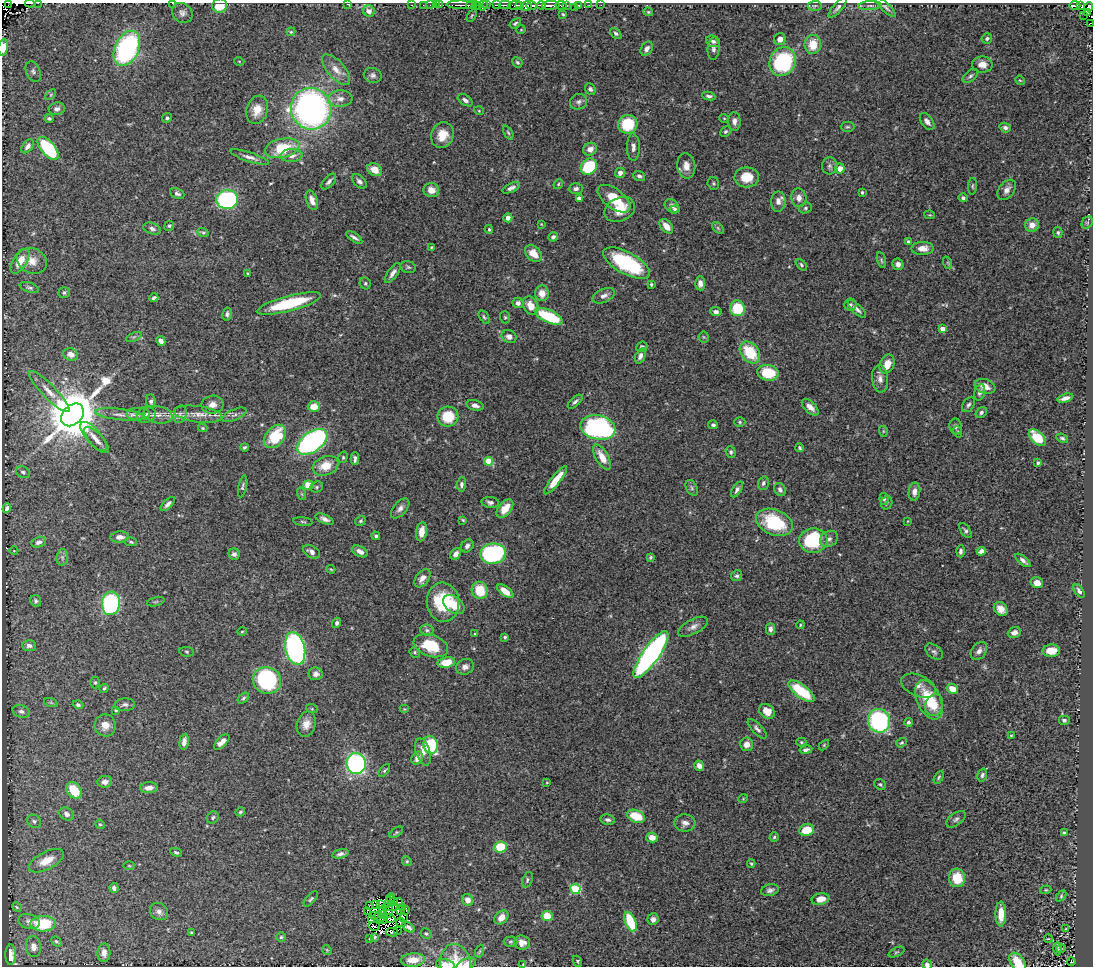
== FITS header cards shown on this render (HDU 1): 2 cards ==
NAXIS1  =                 1091
NAXIS2  =                  964

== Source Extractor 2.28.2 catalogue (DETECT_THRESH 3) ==
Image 1091 x 964 px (HDU 1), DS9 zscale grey, 1 PNG px = 1 image px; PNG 1095 x 968 px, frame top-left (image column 1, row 964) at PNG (2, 3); each listed source drawn as its Kron ellipse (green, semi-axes under 4 px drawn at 4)
Background 0.595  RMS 0.035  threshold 0.105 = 3 sigma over >= 5 px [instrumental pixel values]
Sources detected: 451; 8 with non-positive FLUX_AUTO (blend fragments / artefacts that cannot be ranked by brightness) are neither listed nor drawn; the other 443 listed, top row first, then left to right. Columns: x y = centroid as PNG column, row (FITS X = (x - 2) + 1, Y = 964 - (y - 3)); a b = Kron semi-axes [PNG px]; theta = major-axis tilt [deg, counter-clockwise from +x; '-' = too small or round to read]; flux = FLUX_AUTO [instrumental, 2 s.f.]
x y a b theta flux
30 3 5 2 - 150
38 3 2 2 - 22
172 3 3 2 - 18
347 4 3 2 - 37
8 5 3 2 - 140
412 5 3 2 - 17
423 5 2 2 - 6
430 5 2 2 - 9
436 5 2 2 - 2.4
440 5 2 2 - 4.9
460 5 14 2 -1 140
472 5 6 3 11 150
477 5 5 2 - 120
483 5 5 3 - 17
486 5 3 2 - 6
496 5 4 2 - 110
505 5 6 2 0 49
515 5 7 3 7 51
520 5 3 2 - 110
531 5 5 3 - 260
541 5 4 3 - 280
551 5 8 3 3 510
561 5 5 3 - 79
567 5 3 3 - 25
579 5 3 3 - 9.6
589 5 3 2 - 4.3
601 5 2 2 - 3.7
1080 5 4 3 - 32
220 6 7 7 - 51
526 6 5 4 - 540
815 6 7 5 4 4.2
870 6 12 4 3 5.4
1075 6 6 3 -1 81
574 7 2 2 - 6.3
886 7 12 4 -44 6.1
1089 7 4 4 - 160
838 8 13 4 48 6.6
369 11 6 5 - 15
648 12 5 3 - 2.7
182 13 11 9 -43 11
1088 13 2 2 - 15
563 14 4 3 - 2.9
472 15 7 4 59 2.7
1084 15 2 2 - 6.5
515 23 6 3 37 4.2
1091 23 3 2 - 4.7
521 30 5 3 - 1.9
291 32 4 4 - 3
616 33 6 4 -42 4.9
987 38 5 5 - 5.2
780 39 6 6 - 16
713 41 7 5 -23 6.4
813 44 9 8 - 49
3 48 8 4 81 29
127 48 18 12 65 390
647 49 8 5 59 11
714 49 11 6 86 8.3
239 61 5 3 - 1.9
783 61 15 12 61 270
517 62 5 4 - 3.9
982 64 10 8 -2 20
336 70 19 8 -49 24
33 72 11 7 -67 8.2
373 75 9 7 -13 8.2
970 76 9 5 40 6.1
1020 80 5 4 - 2.6
590 89 6 5 - 6.5
51 95 6 4 45 3
709 96 6 4 -8 5.9
340 99 12 8 4 17
465 100 8 5 -33 8.1
578 102 9 7 23 8.5
57 109 8 6 8 9
311 109 21 20 - 900
257 110 14 10 72 33
479 111 5 3 - 2.1
49 118 4 4 - 4.9
167 118 5 4 - 5.2
724 118 5 3 - 1.9
734 121 9 6 -88 11
927 121 9 5 -53 11
628 124 9 9 - 100
847 127 7 5 0 3.9
1005 128 5 4 - 7.1
725 131 6 4 43 4.3
508 132 7 4 -62 3.5
442 135 13 11 65 39
28 146 8 5 52 9.1
633 147 13 6 -88 12
48 148 14 7 -50 200
282 148 17 9 12 98
590 149 7 6 - 16
291 156 11 6 3 14
250 157 20 4 -18 13
686 166 12 9 -83 22
829 166 8 7 - 6.9
589 167 9 7 43 130
840 168 5 5 - 18
375 170 8 6 -29 28
620 173 5 5 - 11
639 176 6 4 -20 6
747 177 12 10 1 48
359 181 9 5 -44 7.4
329 182 9 5 48 6.9
713 183 6 5 - 4
558 184 5 4 - 3.1
972 186 8 4 86 3.9
511 188 9 4 26 8.6
576 189 7 5 3 8.3
431 190 8 7 - 23
1007 190 11 7 52 14
862 192 4 3 - 3.7
177 193 7 5 -23 6.4
579 198 4 4 - 13
799 198 9 7 -86 14
963 198 5 4 - 5.4
227 199 11 9 1 310
614 199 19 9 -37 62
312 200 10 5 -71 14
778 202 10 7 87 15
672 206 8 6 -38 10
805 208 7 5 17 4.6
620 209 16 11 25 43
675 210 4 4 - 5.1
930 215 5 4 - 2.5
508 218 4 4 - 12
1087 222 6 5 - 4
541 224 3 2 - 1.7
1032 225 7 6 - 20
169 226 5 4 - 3.5
666 226 8 5 -48 27
718 228 7 4 -46 4
152 229 9 5 -20 8.3
489 229 4 3 - 2.8
203 232 5 3 - 3.9
1058 232 5 4 - 4.2
354 237 9 3 -34 7.4
553 237 5 4 - 6.7
908 242 4 4 - 4.3
431 247 3 3 - 2.3
923 248 11 6 0 21
533 253 10 7 -45 27
881 260 8 4 -77 3.8
20 261 14 7 58 31
32 261 15 12 -26 27
626 263 26 11 -28 220
948 263 6 4 -72 2.8
898 264 6 5 - 8.3
801 265 7 4 -47 4.3
408 267 8 5 -16 4.6
247 273 4 3 - 2
393 273 11 5 54 11
365 283 6 5 - 4.6
700 283 7 5 -86 11
651 284 3 3 - 3.5
29 288 10 4 -18 5.2
64 293 6 5 - 4.9
542 293 8 7 - 25
604 296 12 6 23 12
154 298 4 3 - 6
289 303 33 7 15 160
518 303 5 5 - 8.4
850 305 6 6 - 5.5
531 306 10 7 -62 28
737 308 8 7 - 82
857 309 12 4 -44 9.1
716 312 6 4 -5 8.4
227 314 6 4 81 6.1
549 316 15 6 -24 120
484 317 7 4 -58 4
505 317 6 5 - 3.8
943 329 4 4 - 28
134 337 8 4 23 4.6
509 337 7 6 - 12
704 337 5 5 - 3.3
161 341 5 4 - 12
642 347 5 5 - 5.8
750 352 12 8 -50 92
71 354 7 6 - 18
640 356 8 5 68 9.6
887 364 10 7 68 29
768 373 10 8 -9 81
880 379 13 8 -84 15
985 386 11 7 -19 21
49 391 28 7 -45 26
980 392 8 5 75 6.8
1065 398 8 4 16 12
151 402 7 5 -80 6.6
575 402 9 4 41 6.6
212 405 11 9 10 17
475 405 9 5 -15 11
968 405 8 5 55 6.5
314 407 6 5 - 34
810 407 10 5 -44 15
981 412 6 5 - 6
119 414 24 5 -6 21
138 414 12 6 0 12
180 414 9 6 74 8.4
198 414 24 8 -8 28
72 415 13 9 46 15000
146 415 9 8 - 12
158 415 14 8 -10 17
234 415 13 5 24 8.7
448 417 10 10 - 72
740 422 5 4 - 3.3
713 425 5 4 - 5.4
956 426 8 6 -81 6.7
598 427 17 12 -14 530
203 428 4 3 - 3.1
883 431 5 3 - 2.5
958 432 6 3 -73 2.7
94 436 18 7 -50 19
275 436 13 9 49 100
1037 438 10 6 -44 73
1062 438 6 4 -23 4.2
96 440 16 6 -48 17
312 442 17 10 36 520
244 447 4 3 - 4.5
800 448 4 3 - 3.9
731 452 6 5 - 4.8
343 457 6 4 75 3.1
602 457 14 6 -60 34
355 459 6 3 88 6.8
488 461 4 4 - 66
1038 463 3 3 - 4.7
326 466 13 9 20 42
23 472 7 5 -28 5.5
556 480 17 4 52 39
763 483 7 5 72 6.3
461 484 7 5 86 6
308 485 5 4 - 45
243 486 11 3 78 4.4
317 487 6 5 - 4.3
692 488 8 5 -62 5.9
780 489 7 5 -57 8.9
737 490 9 4 57 6.8
914 492 9 5 80 13
302 494 6 4 -71 3.1
884 499 6 4 -80 4.3
490 502 9 5 -7 7.3
887 503 6 5 - 4.1
168 504 9 4 44 8.9
7 508 5 3 - 7.1
400 508 12 6 49 11
505 509 11 6 51 34
324 519 10 4 -24 10
463 520 3 3 - 2.4
360 521 5 4 - 3.6
908 521 4 2 - 1.6
303 522 9 3 -6 3.6
774 522 19 12 -23 150
966 530 9 4 -54 5.7
422 532 10 5 81 20
376 536 4 4 - 5.1
120 537 9 5 3 13
829 539 9 7 33 11
813 541 14 12 3 190
39 542 7 5 18 9.9
131 542 6 4 -11 3.7
467 546 7 5 44 7.6
14 551 4 3 - 1.7
360 551 8 5 -26 13
961 551 6 4 88 6.5
981 551 4 4 - 18
312 552 9 5 -33 12
234 554 6 5 - 7.5
456 554 6 4 49 10
493 554 13 10 9 360
62 557 8 5 84 6.8
650 557 4 3 - 3.2
1023 560 9 4 -40 8.6
331 569 4 3 - 2.1
737 576 5 5 - 5.7
422 578 10 6 53 17
1037 583 6 5 - 18
480 590 9 8 - 65
505 591 9 5 -37 25
1079 591 7 4 -54 7.4
36 601 6 5 - 5.5
156 602 9 3 13 3.6
443 602 19 16 -83 120
111 603 12 9 84 350
454 605 12 8 -37 54
1001 609 7 6 - 18
337 623 5 4 - 6.3
800 625 4 4 - 2.3
693 627 16 7 28 14
771 629 6 4 -89 7.8
427 630 6 5 - 5.7
242 632 5 3 - 2.1
1014 632 6 5 - 9.3
474 634 4 2 - 1.6
505 637 3 3 - 3.9
29 646 7 5 -3 9.2
431 646 18 10 -19 88
295 648 17 9 -78 550
979 651 10 7 54 11
1051 651 9 6 3 33
187 652 7 4 -8 3.9
415 652 5 5 - 3.6
934 652 10 6 -39 6.7
651 654 28 8 55 730
446 663 8 5 12 45
465 667 9 7 21 11
316 674 7 6 - 10
267 680 14 13 - 260
95 683 6 5 - 3.8
919 686 18 10 -24 18
104 688 5 3 - 3.9
952 689 6 5 - 33
802 691 16 6 -37 110
243 698 6 4 42 4.1
929 700 21 12 -65 96
51 703 7 4 -19 3.9
78 705 5 4 - 4.4
125 705 10 6 3 7.8
934 705 11 8 70 28
312 709 6 4 -18 2.5
404 709 5 4 - 2.8
116 710 4 3 - 2.8
21 711 9 6 -17 7.3
767 711 8 6 -36 26
1064 720 6 5 - 6.1
879 721 12 11 - 320
908 722 4 4 - 4.7
306 724 13 9 74 21
105 725 11 10 - 24
757 729 12 5 -47 7.8
1011 735 4 2 - 1.8
184 742 8 5 83 13
222 742 10 5 45 16
801 742 5 4 - 3.2
902 743 6 3 36 3.4
747 744 7 6 - 16
431 745 9 7 -75 140
824 745 6 3 46 2.5
806 750 6 4 11 6.3
423 752 14 7 -72 16
417 758 7 5 60 14
356 764 10 9 - 430
699 766 5 4 - 11
384 770 7 3 51 3.7
982 775 6 4 73 5.4
939 777 7 4 62 3.8
105 782 7 6 - 12
547 782 4 2 - 1.6
880 784 6 5 - 3.8
149 788 9 5 4 18
74 790 9 7 -52 69
743 799 5 3 - 2.1
240 812 5 4 - 3.5
67 814 8 6 -33 11
636 816 9 6 -21 59
213 817 6 5 - 4.4
956 819 11 6 36 7.4
608 820 7 5 -8 6.4
34 821 8 6 -34 6.3
685 823 10 8 0 14
100 824 5 4 - 2.8
807 830 7 6 - 48
396 832 8 4 36 3.4
1064 832 4 3 - 2.7
652 837 5 5 - 19
774 837 4 4 - 3.6
500 847 6 5 - 76
176 852 6 3 -26 3.9
340 854 8 4 13 8.4
46 861 19 9 27 35
407 861 5 4 - 3.4
751 863 4 3 - 3.4
129 866 5 3 - 2.3
957 878 9 8 - 62
527 880 8 5 71 4.9
114 888 5 4 - 8
575 889 5 5 - 160
770 890 9 5 12 8.2
1046 890 5 4 - 2.7
1061 896 6 4 48 3.4
391 897 4 2 - 5
311 899 9 4 49 4.6
821 899 9 5 12 24
468 900 6 5 - 17
389 902 7 2 55 5.5
393 902 2 2 - 2
398 902 5 2 - 3.3
376 905 3 2 - 1.2
380 905 2 2 - 5.7
369 906 3 2 - 12
17 907 5 4 - 2.6
390 907 8 2 -1 8.1
403 907 3 2 - 2.9
382 910 3 2 - 0.34
405 910 4 2 - 0.057
388 911 7 3 73 2.1
401 911 3 2 - 0.85
159 912 9 8 - 11
367 912 3 2 - 8.1
383 914 4 2 - 1.7
1001 914 12 5 90 33
374 916 3 2 - 0.74
547 916 5 5 - 42
380 917 5 2 - 7
501 917 8 6 45 20
403 918 2 2 - 1.2
371 919 3 2 - 1.5
383 919 4 3 - 3.4
390 919 5 2 - 5.6
653 919 6 5 - 10
29 921 11 7 -15 9.6
630 922 10 5 -68 95
401 923 5 2 - 3.4
43 924 12 7 2 110
374 926 6 2 -15 4.1
408 927 7 4 -34 5.8
1066 929 4 3 - 2.4
397 930 2 2 - 0.3
392 932 6 3 -1 6.3
191 933 3 2 - 2.7
426 934 6 5 - 3.9
281 937 5 5 - 3.3
374 937 4 3 - 3.1
370 939 3 3 - 2
1048 939 4 2 - 1.9
56 941 5 4 - 4.1
511 942 7 5 2 3.9
522 943 8 7 - 14
34 947 10 7 -81 14
1058 949 6 3 -89 4
1061 949 4 3 - 2.4
327 950 5 4 - 2.3
480 951 6 4 71 2.9
896 952 8 3 26 3.3
104 953 9 6 87 14
11 955 10 5 90 17
413 960 12 6 5 33
577 961 6 4 -63 3.1
1071 961 4 3 - 3.7
1018 962 11 6 -54 55
455 964 20 15 -82 53
927 964 5 5 - 8.5
445 965 10 5 -15 18
466 965 10 5 28 20
523 965 3 2 - 2.3
At the frame edge (FLAGS 8, measured only in part): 15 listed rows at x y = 30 3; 38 3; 172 3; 347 4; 8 5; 220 6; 1091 23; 3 48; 1058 949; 1018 962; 455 964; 927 964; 445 965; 466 965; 523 965
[8 non-positive-flux detections neither listed nor drawn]